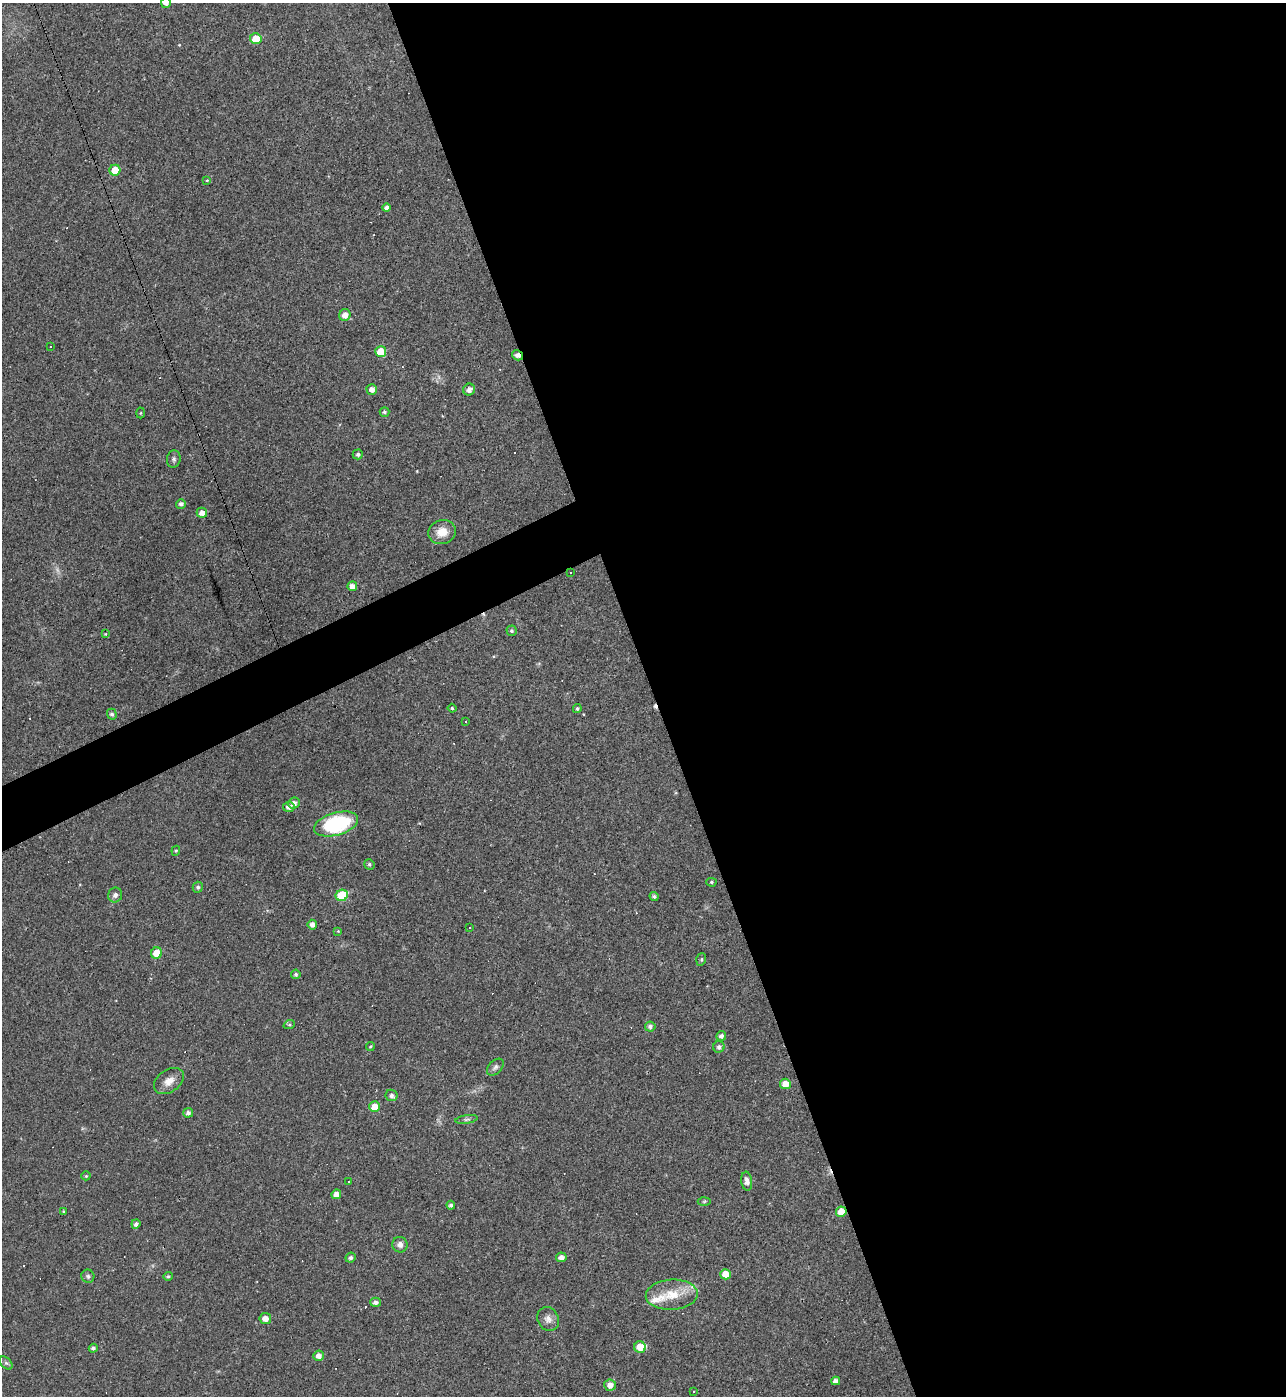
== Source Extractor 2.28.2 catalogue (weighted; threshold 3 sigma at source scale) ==
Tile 8 of 4 x 4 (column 4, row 2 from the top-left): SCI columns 4003-5286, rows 2791-4184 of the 5565 x 5579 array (HDU 1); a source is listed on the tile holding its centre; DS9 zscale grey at full resolution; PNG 1288 x 1398 px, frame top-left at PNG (2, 3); each listed source drawn as its Kron ellipse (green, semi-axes under 4 px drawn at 4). Shown black and unused: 51% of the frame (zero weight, under 3 of 4 exposures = <1% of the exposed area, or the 3 px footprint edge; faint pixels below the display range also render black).
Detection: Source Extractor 2.28.2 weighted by HDU 2 'WHT'; one run over the whole footprint, this tile lists its part. Background 0.018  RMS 0.0039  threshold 0.0176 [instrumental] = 3 sigma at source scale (4.5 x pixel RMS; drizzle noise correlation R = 1.50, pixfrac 1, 0.05/0.05 arcsec/px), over >= 5 px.
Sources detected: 103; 1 too faint to see at this stretch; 19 cosmic-ray / hot-pixel residue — neither listed nor drawn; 3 inside a brighter listed object's ellipse — not listed separately; the other 80 listed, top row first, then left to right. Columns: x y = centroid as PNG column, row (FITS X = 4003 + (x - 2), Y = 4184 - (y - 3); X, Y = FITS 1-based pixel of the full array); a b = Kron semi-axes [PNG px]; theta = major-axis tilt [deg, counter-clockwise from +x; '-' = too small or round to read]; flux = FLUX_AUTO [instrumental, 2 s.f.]
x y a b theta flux
166 3 5 5 - 1.7
256 39 6 5 - 7.5
115 170 5 5 - 7.3
207 180 4 3 - 0.34
387 208 4 4 - 1.5
345 315 6 5 - 2.6
50 346 3 3 - 0.83
381 352 5 5 - 8.9
517 355 6 5 - 1.9
372 389 5 5 - 2.2
469 390 6 5 - 1.9
384 412 5 4 - 0.82
141 413 5 3 - 0.37
358 454 5 5 - 0.81
174 459 9 7 82 1
181 504 5 4 - 1.2
202 513 5 5 - 2.5
442 532 14 12 15 4.9
571 573 3 3 - 2.7
352 586 5 4 - 2.3
511 631 5 5 - 0.68
105 634 4 3 - 0.37
452 708 4 4 - 0.5
577 708 4 4 - 0.63
112 714 5 5 - 0.92
466 721 3 2 - 0.63
294 803 6 5 - 1.8
289 807 6 5 - 1.8
336 824 22 11 16 37
176 851 5 4 - 0.49
369 864 5 5 - 0.75
711 882 5 4 - 0.53
198 887 5 5 - 0.88
115 895 7 7 - 1.4
342 895 6 5 - 16
654 896 4 4 - 0.67
312 925 5 4 - 1.9
470 928 3 3 - 1.3
338 931 4 4 - 0.28
156 953 6 5 - 6
701 959 6 5 - 0.61
296 974 5 4 - 0.84
289 1025 6 3 18 0.45
650 1027 5 5 - 1.3
721 1036 5 4 - 1.2
370 1046 4 3 - 0.45
719 1047 6 5 - 1.2
495 1067 10 6 46 1.1
169 1081 17 11 35 3.9
785 1084 5 5 - 4.2
391 1095 6 5 - 1.3
375 1107 5 5 - 5.5
188 1113 5 4 - 1.2
467 1119 11 4 9 0.9
86 1176 4 4 - 0.47
348 1181 3 3 - 2.2
747 1181 9 5 -83 2.2
336 1194 5 5 - 2.3
704 1201 6 4 3 0.57
451 1205 4 4 - 0.96
63 1211 4 3 - 0.37
841 1212 5 5 - 4.8
136 1224 5 4 - 1.1
400 1245 8 7 - 1.9
561 1257 5 5 - 2
351 1258 5 5 - 0.93
725 1274 5 5 - 4.4
88 1276 6 6 - 0.95
168 1276 4 4 - 0.51
672 1295 26 15 4 9.6
375 1302 5 4 - 1.3
265 1318 6 5 - 2.4
548 1319 12 10 -62 2.3
640 1347 6 5 - 4.9
93 1348 4 4 - 0.97
319 1356 5 5 - 2
6 1363 8 5 -44 0.84
836 1381 4 4 - 1.5
610 1385 6 5 - 2.4
694 1391 2 2 - 0.34
Overlapping masked pixels (flux is a lower limit): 3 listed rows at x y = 517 355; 571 573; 841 1212
Isophote crosses this tile's border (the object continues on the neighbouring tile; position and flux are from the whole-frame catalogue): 1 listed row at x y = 166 3